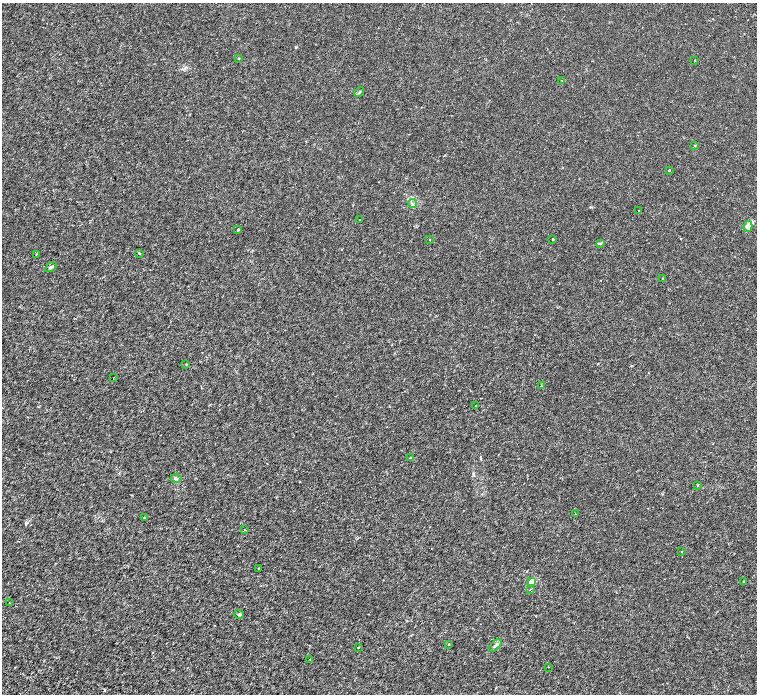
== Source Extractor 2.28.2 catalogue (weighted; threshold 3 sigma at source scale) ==
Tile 7 of 4 x 4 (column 3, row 2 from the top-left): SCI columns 3115-4623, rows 3060-4442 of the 6231 x 6180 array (HDU 1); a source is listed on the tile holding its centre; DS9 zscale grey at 2 x 2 block average (1 PNG px = mean of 2 x 2 image px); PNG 759 x 696 px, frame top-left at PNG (2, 3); each listed source drawn as its Kron ellipse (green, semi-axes under 4 px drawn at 4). Shown black and unused: <1% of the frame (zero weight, under 3 of 6 exposures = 6% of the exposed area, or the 3 px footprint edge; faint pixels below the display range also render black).
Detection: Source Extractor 2.28.2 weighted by HDU 2 'WHT'; one run over the whole footprint, this tile lists its part. Background 1.39e-04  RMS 9.1e-04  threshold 0.00374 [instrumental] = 3 sigma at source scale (4.09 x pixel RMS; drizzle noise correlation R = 1.36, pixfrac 0.8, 0.0396/0.0396 arcsec/px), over >= 5 px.
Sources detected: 42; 1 cosmic-ray / hot-pixel residue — neither listed nor drawn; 1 inside a brighter listed object's ellipse — not listed separately; the other 40 listed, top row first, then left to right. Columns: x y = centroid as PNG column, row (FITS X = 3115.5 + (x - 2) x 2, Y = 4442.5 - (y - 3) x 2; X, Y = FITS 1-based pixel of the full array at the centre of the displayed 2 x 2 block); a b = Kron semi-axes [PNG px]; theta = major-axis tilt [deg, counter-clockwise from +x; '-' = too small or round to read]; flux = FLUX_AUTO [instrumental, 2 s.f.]
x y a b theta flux
239 58 3 2 - 0.087
695 61 2 2 - 0.1
562 80 2 2 - 0.061
359 92 5 3 - 0.21
695 146 2 2 - 0.12
669 170 2 2 - 0.1
412 204 4 2 - 0.17
639 210 2 2 - 0.1
360 220 2 2 - 0.072
748 227 5 4 - 1.2
238 229 3 2 - 0.21
553 239 2 2 - 0.51
430 240 2 2 - 0.076
600 244 3 2 - 0.13
139 253 3 2 - 0.19
36 254 2 2 - 0.079
51 267 6 4 33 0.32
662 278 2 2 - 0.11
186 364 2 2 - 0.18
113 378 2 2 - 0.05
541 386 2 2 - 0.086
476 406 2 2 - 0.18
410 458 3 2 - 0.14
176 478 5 4 - 0.35
697 485 3 2 - 0.11
575 514 2 2 - 0.11
144 518 2 2 - 0.13
244 530 2 2 - 0.054
681 551 2 2 - 0.14
258 569 2 2 - 0.22
532 582 3 2 - 4.5
743 582 2 2 - 0.15
530 590 3 2 - 0.14
9 603 2 2 - 0.064
239 614 5 3 - 0.25
449 644 2 2 - 0.13
495 645 7 3 44 0.4
358 647 2 2 - 0.17
310 659 3 2 - 0.11
548 667 2 2 - 0.065
Diffuse or blended objects may show on this block-average render without a row.